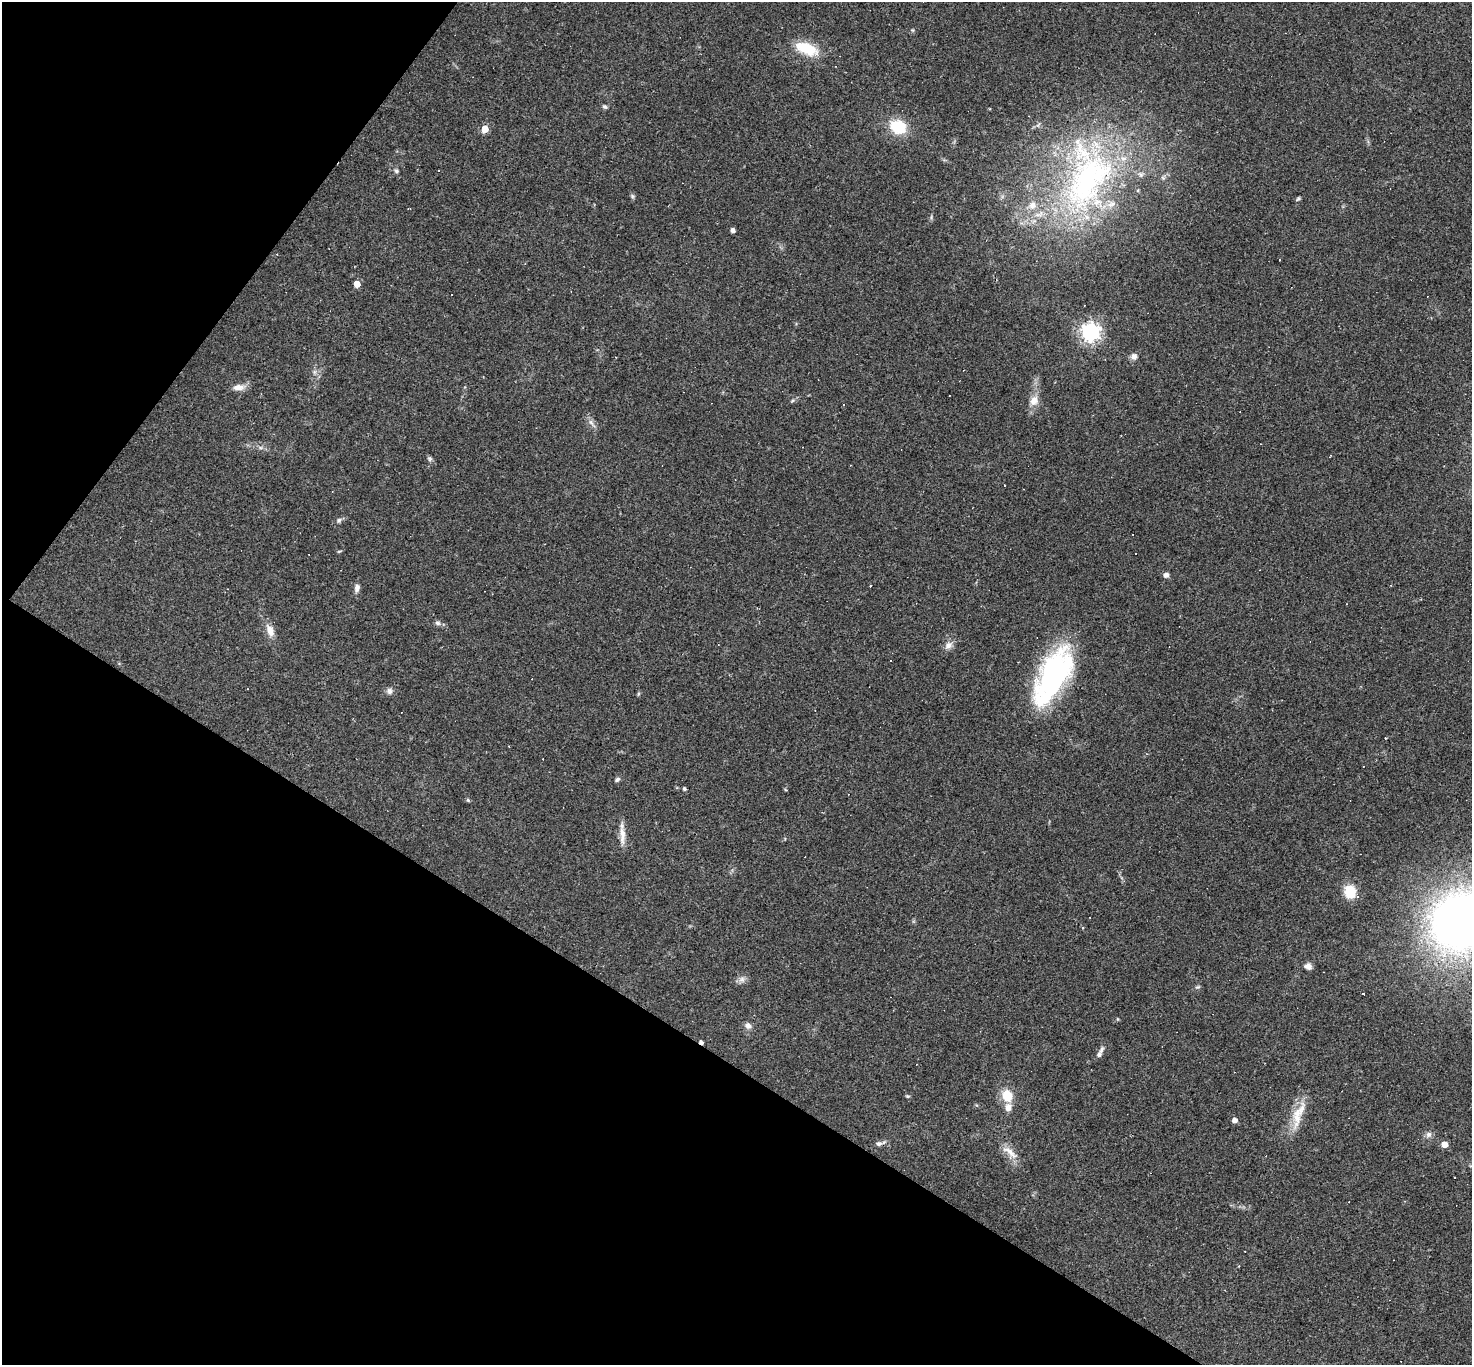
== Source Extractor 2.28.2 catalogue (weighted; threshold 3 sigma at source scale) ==
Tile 9 of 4 x 4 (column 1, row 3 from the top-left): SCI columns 1-1470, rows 1652-3014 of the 5882 x 5889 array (HDU 1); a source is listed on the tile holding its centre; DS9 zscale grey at full resolution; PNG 1474 x 1367 px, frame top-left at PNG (2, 2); no overlay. Shown black and unused: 30% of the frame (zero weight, under 2 of 3 exposures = <1% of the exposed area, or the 3 px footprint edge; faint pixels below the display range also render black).
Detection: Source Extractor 2.28.2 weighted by HDU 2 'WHT'; one run over the whole footprint, this tile lists its part. Background 0.0731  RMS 0.0056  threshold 0.0251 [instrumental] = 3 sigma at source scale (4.5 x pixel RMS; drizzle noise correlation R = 1.50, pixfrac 1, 0.05/0.05 arcsec/px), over >= 5 px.
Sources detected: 73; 17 cosmic-ray / hot-pixel residue — not listed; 4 inside a brighter listed object's ellipse — not listed separately; the other 52 listed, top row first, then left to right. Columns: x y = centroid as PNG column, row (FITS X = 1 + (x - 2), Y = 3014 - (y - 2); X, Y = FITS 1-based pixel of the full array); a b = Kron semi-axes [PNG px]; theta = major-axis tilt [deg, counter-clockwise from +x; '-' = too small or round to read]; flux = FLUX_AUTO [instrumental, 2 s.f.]
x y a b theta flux
913 30 6 4 -90 0.61
807 49 32 14 -21 16
605 107 7 5 -31 1.1
898 127 15 13 -22 21
485 129 5 5 - 12
396 171 6 5 - 1.1
1089 179 102 58 58 180
632 196 6 5 - 0.94
1298 199 6 4 61 0.81
733 230 4 4 - 1.9
357 284 5 5 - 8.2
1091 332 7 7 - 260
1134 356 8 7 - 2.5
238 387 16 8 3 4.1
793 400 7 4 31 0.91
1034 401 14 11 66 5.4
844 404 3 2 - 0.51
591 423 16 4 -51 2.3
430 459 7 6 - 1.1
339 520 8 6 37 1.5
1166 575 6 5 - 2.3
357 588 10 6 80 2.4
437 623 8 6 -16 1.5
270 630 16 9 -67 5.5
948 645 13 8 45 3.3
891 660 3 2 - 0.71
1053 677 58 25 62 120
390 691 9 7 -88 1.9
638 694 6 4 72 0.67
617 779 7 5 31 1.2
684 789 3 3 - 1.1
468 800 5 4 - 0.72
622 835 26 7 -87 5.5
1350 892 11 9 -70 15
1462 921 46 40 22 460
1308 966 9 7 -5 2.8
742 979 9 8 - 2.3
1197 987 6 4 10 0.85
1364 994 3 2 - 1
1118 1019 5 3 - 0.45
748 1026 8 7 - 2.4
1101 1049 12 5 60 1.8
908 1096 5 4 - 0.7
1007 1096 10 9 - 12
1008 1107 10 8 79 3.9
1297 1115 39 12 82 13
1235 1120 5 4 - 3.2
1428 1134 9 8 - 2.1
879 1143 10 7 4 1.9
1444 1144 5 4 - 8.1
1010 1152 27 8 -39 6
1455 1177 3 3 - 4.3
Isophote crosses this tile's border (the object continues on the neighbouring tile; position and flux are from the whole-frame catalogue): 1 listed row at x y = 1462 921